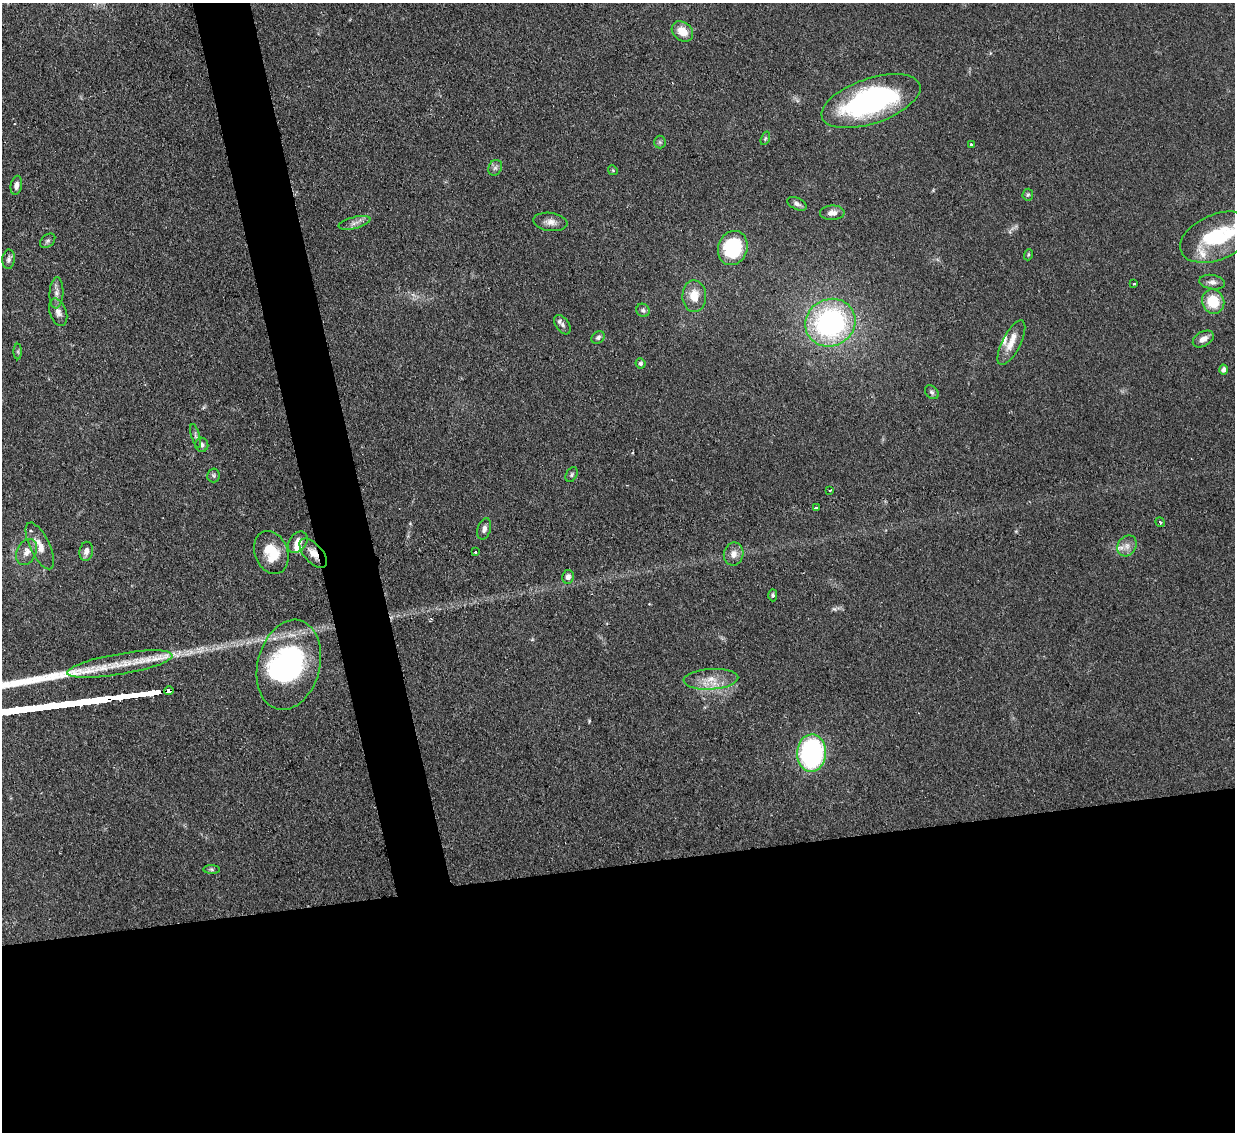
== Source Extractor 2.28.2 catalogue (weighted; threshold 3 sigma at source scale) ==
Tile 15 of 4 x 4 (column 3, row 4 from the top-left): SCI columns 2466-3698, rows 255-1384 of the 4931 x 4910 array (HDU 1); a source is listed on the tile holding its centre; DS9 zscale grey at full resolution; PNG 1237 x 1134 px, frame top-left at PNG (2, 3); each listed source drawn as its Kron ellipse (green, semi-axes under 4 px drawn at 4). Shown black and unused: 27% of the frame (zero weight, under 2 of 3 exposures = <1% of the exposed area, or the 3 px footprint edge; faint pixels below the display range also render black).
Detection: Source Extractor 2.28.2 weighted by HDU 2 'WHT'; one run over the whole footprint, this tile lists its part. Background 0.0828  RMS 0.0061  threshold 0.0275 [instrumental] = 3 sigma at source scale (4.5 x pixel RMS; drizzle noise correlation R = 1.50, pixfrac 1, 0.05/0.05 arcsec/px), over >= 5 px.
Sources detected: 68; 2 inside a brighter object's white glare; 1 cosmic-ray / hot-pixel residue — neither listed nor drawn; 6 inside a brighter listed object's ellipse — not listed separately; the other 59 listed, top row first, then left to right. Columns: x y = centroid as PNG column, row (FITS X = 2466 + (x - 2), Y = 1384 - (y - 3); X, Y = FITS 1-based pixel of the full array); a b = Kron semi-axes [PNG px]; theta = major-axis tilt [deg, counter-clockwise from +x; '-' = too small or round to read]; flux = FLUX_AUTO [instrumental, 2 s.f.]
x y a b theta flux
682 31 11 9 -38 8.9
871 101 51 22 19 120
765 138 7 4 70 0.95
660 142 6 6 - 1.2
972 144 4 3 - 4.8
495 168 8 6 62 2
613 170 5 4 - 0.8
16 185 9 5 80 2.8
1028 195 6 5 - 0.97
797 204 10 6 -25 2.1
832 213 12 7 1 3.9
550 222 17 9 -7 4.5
355 223 16 6 14 3.1
1216 237 38 22 23 41
48 241 9 6 40 1.5
733 248 17 14 68 45
1028 255 5 3 - 0.69
9 259 10 6 83 2
1212 282 13 7 -10 3.2
1134 284 3 2 - 0.65
56 293 15 7 87 3.5
694 296 16 12 -88 10
1213 302 12 11 - 18
643 310 7 6 - 1.6
58 312 14 8 -71 3.5
830 323 25 23 28 110
562 325 11 6 -55 2.5
598 337 7 5 35 1.7
1203 339 11 7 30 4.2
1011 343 24 9 63 8.1
18 351 8 4 -90 1.1
641 363 5 5 - 1.2
1223 370 5 4 - 2.3
932 392 8 5 -45 1.4
196 436 12 4 -74 1.5
202 445 7 6 - 1.9
572 474 8 5 61 1.3
213 475 7 6 - 1.2
830 490 3 2 - 1.4
816 508 4 3 - 4.1
1160 522 5 3 - 0.82
484 529 11 6 74 2.6
298 542 12 8 51 6.3
40 546 25 10 -64 7.6
1127 546 11 9 55 4
86 551 9 6 80 3.3
26 552 13 9 64 4.8
271 552 22 16 -68 18
475 552 3 3 - 1.1
313 553 18 9 -49 6.4
734 554 11 10 - 4.4
568 577 7 6 - 2.8
773 595 6 4 -89 1.1
120 664 53 10 10 20
289 665 46 31 75 110
711 679 27 10 4 10
169 691 4 4 - 34
811 753 19 14 87 110
212 870 8 4 -2 1.1
Overlapping masked pixels (flux is a lower limit): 2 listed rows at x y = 313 553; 169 691
Isophote crosses this tile's border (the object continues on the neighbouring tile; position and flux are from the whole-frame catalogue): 1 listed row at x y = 1216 237